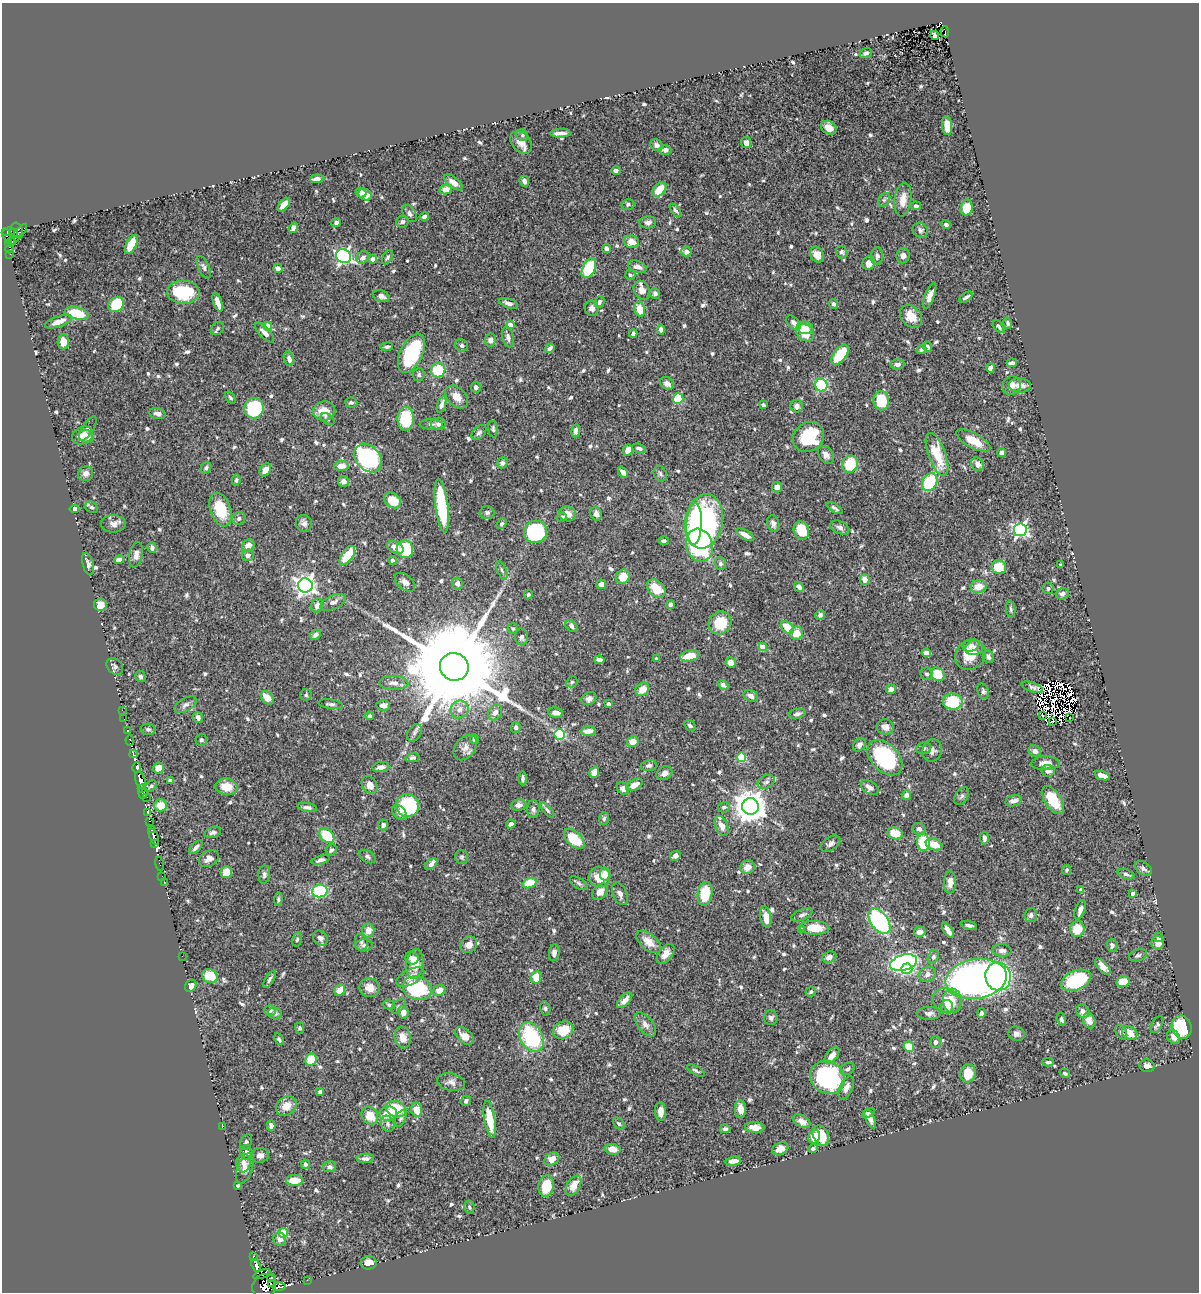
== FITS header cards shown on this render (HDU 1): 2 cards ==
NAXIS1  =                 1197
NAXIS2  =                 1290

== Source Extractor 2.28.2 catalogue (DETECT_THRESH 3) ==
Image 1197 x 1290 px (HDU 1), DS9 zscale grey, 1 PNG px = 1 image px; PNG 1201 x 1294 px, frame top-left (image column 1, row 1290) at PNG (2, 3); each listed source drawn as its Kron ellipse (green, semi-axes under 4 px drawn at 4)
Background 0.57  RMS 0.014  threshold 0.0406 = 3 sigma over >= 5 px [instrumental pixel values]
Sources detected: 761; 20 with non-positive FLUX_AUTO (blend fragments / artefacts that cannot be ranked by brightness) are neither listed nor drawn; of the other 741, the 500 brightest by FLUX_AUTO listed and drawn (241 fainter detections omitted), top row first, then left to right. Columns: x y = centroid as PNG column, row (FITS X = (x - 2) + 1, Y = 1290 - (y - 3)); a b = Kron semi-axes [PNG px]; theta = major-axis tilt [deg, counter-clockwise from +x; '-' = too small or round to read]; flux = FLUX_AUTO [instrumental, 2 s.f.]
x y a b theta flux
945 32 6 3 -85 9.3
935 35 4 4 - 2.6
866 53 6 5 - 2.7
947 126 9 5 -83 10
829 128 8 6 -30 11
560 133 10 3 3 5
522 135 6 5 - 2.1
521 142 13 9 -48 8.6
746 143 5 5 - 5.4
657 145 6 5 - 2.8
665 150 6 5 - 4.7
616 171 4 4 - 2.3
317 179 6 4 5 4
524 181 6 4 -67 3.9
453 182 11 5 -38 6.9
446 189 6 5 - 6.2
659 189 8 5 48 17
361 193 5 4 - 5.1
365 195 7 5 -34 7.6
884 200 7 5 55 2
903 200 17 8 83 10
628 204 6 5 - 2.1
284 205 8 4 50 8.8
916 206 5 4 - 2
967 207 8 6 83 18
676 210 8 4 -52 1.9
410 213 9 6 -59 3.3
424 216 5 3 - 3.6
336 222 5 4 - 2.4
402 222 6 5 - 2.3
648 222 8 6 3 3.4
946 225 5 4 - 2.3
293 228 5 4 - 5.5
16 230 7 6 - 51
920 230 8 7 - 2.8
9 232 6 3 14 220
14 233 4 3 - 55
18 234 14 3 49 120
6 235 7 3 -67 170
11 241 4 3 - 48
631 242 7 6 - 11
8 244 4 3 - 72
131 244 10 5 64 28
606 248 4 4 - 5.4
10 249 4 4 - 53
686 252 5 5 - 6
842 252 6 5 - 2.3
10 255 2 2 - 1.9
817 255 8 6 -57 7.3
344 256 8 6 -27 240
877 256 9 6 85 3.5
903 256 7 6 - 4.6
363 257 7 5 48 4.3
388 257 8 4 59 2
373 259 4 4 - 7.4
869 263 7 6 - 6.7
204 267 12 5 -64 3.1
637 267 9 5 -19 5.4
278 268 5 4 - 5.4
589 268 11 6 63 54
630 275 5 5 - 1.9
642 290 10 7 -63 5.8
183 292 16 11 -3 47
655 293 5 5 - 2.6
381 296 8 5 -18 4.4
930 296 14 4 69 6
966 297 7 3 33 2.1
218 302 10 4 -71 8
599 302 6 4 68 2.3
509 303 10 4 -19 4.3
116 304 8 7 - 44
833 304 5 4 - 2.9
592 308 7 7 - 3.3
640 309 7 5 -78 18
77 313 12 6 -15 32
911 316 13 9 -48 13
59 322 14 5 20 7.1
794 323 9 5 -44 4.7
1008 323 5 4 - 2.1
510 325 4 4 - 12
267 326 4 4 - 8.2
999 327 7 4 -54 2
805 328 8 6 -7 14
218 329 7 5 48 2
661 329 5 4 - 3.2
265 333 12 5 -46 5.9
805 333 10 8 -40 17
633 334 4 3 - 2.8
508 337 10 5 -75 3.9
490 340 6 5 - 3.3
63 341 8 5 88 9.2
462 345 6 6 - 2.3
387 347 6 4 6 2.3
927 347 5 4 - 2.2
550 348 5 4 - 3
921 349 5 4 - 1.8
411 353 21 11 64 68
840 355 11 6 54 36
289 359 7 5 -72 4.2
1012 363 5 3 - 2.5
897 364 7 5 3 3.3
990 368 4 4 - 5.1
438 370 7 7 - 37
419 375 6 6 - 2
667 383 7 5 -36 5.1
821 385 6 6 - 54
1020 385 11 7 -3 8.6
1011 386 9 9 - 5.6
476 387 5 5 - 2.3
457 397 13 9 -45 8.5
230 398 6 4 -52 1.8
678 399 5 5 - 42
881 401 9 8 - 30
351 402 6 5 - 2.1
441 404 9 4 72 3.4
763 405 4 3 - 2
797 406 6 6 - 4.8
254 408 10 9 - 61
324 411 11 9 10 13
158 414 8 5 -12 3.6
328 419 8 5 -35 2
406 419 12 8 89 52
431 424 12 5 -3 2.7
438 424 7 6 - 3.3
88 428 14 5 58 3.6
493 429 8 5 -85 2
576 431 6 4 82 3.6
479 432 9 5 44 2.5
82 436 11 8 29 13
86 436 7 6 - 9.1
808 437 16 14 41 58
973 441 19 7 -28 16
639 448 7 4 -18 2.4
628 450 6 4 60 5.5
1002 453 4 4 - 3.7
937 454 23 8 -70 29
826 455 10 6 -55 4.7
368 458 16 12 -48 140
502 463 5 5 - 2.8
850 464 8 7 - 33
978 464 7 6 - 5.9
341 466 7 5 3 7.6
206 468 6 4 51 2.1
265 470 7 5 53 8.4
623 472 6 4 -49 4.3
86 474 7 7 - 4.8
660 474 8 6 -66 2.2
236 480 6 4 83 1.8
343 482 5 5 - 4.4
930 482 9 7 62 54
777 487 5 5 - 4.4
393 500 9 7 -37 17
442 506 27 6 -83 64
91 507 6 5 - 2.4
834 508 9 3 -32 2.4
74 509 4 4 - 4.3
220 510 17 10 -71 29
487 513 7 6 - 2.4
567 514 8 7 - 7.4
596 514 7 5 -63 4.4
562 517 5 4 - 2.4
239 518 7 6 - 2.7
704 521 27 19 80 220
304 523 8 8 - 3.5
773 523 8 6 -74 3.2
113 524 12 9 -1 5.6
502 524 6 4 56 1.9
694 524 21 7 87 40
840 528 10 6 -27 3.5
1020 530 6 6 - 230
801 531 9 7 -71 24
535 532 11 11 - 99
745 535 10 4 -29 7.2
663 541 5 4 - 2.1
699 545 17 13 -73 110
248 546 7 5 45 8.1
395 547 8 6 -28 6
152 548 5 4 - 3.3
405 549 9 8 - 38
136 555 13 6 79 5.6
248 555 6 5 - 3.4
347 555 11 5 54 23
119 560 5 4 - 5.8
392 560 4 4 - 2.1
720 563 6 5 - 2.2
88 564 11 5 -76 3.2
1061 565 4 3 - 2.6
999 567 7 6 - 24
502 570 10 4 -67 2.3
623 577 8 6 54 15
865 579 5 5 - 7
405 582 12 7 -40 4.1
457 583 6 5 - 4.4
601 584 5 4 - 4
305 585 7 7 - 510
799 587 5 4 - 4.2
979 587 8 6 13 12
1048 588 5 5 - 2.1
656 589 10 7 -43 19
1062 594 6 5 - 2.8
528 595 5 4 - 1.9
333 602 13 7 24 4.9
670 604 4 3 - 2.6
100 605 6 6 - 11
317 606 7 5 71 5.4
1011 609 8 4 -84 1.9
820 615 5 4 - 2.3
720 623 12 11 - 26
571 626 7 5 -44 3.2
788 628 7 5 -44 20
513 629 5 5 - 1.9
797 633 6 6 - 12
315 635 6 4 31 3.5
521 637 8 6 -85 2.9
971 645 8 6 16 3.3
763 647 4 4 - 17
974 648 9 7 9 3.9
926 653 4 4 - 4.7
970 655 16 14 44 20
690 656 10 5 12 17
988 657 7 5 -67 2.7
656 659 4 3 - 2.2
599 660 5 4 - 3.4
731 663 5 5 - 8.5
115 666 9 7 -47 2.7
454 667 14 13 - 30000
927 674 6 6 - 2.3
938 674 7 6 - 21
140 677 5 5 - 2.3
572 682 6 5 - 1.8
394 683 14 7 -1 5.7
723 685 6 4 -42 4.6
1032 687 11 4 -19 2.5
642 689 7 6 - 11
891 689 5 4 - 4.9
983 691 8 5 -69 2.3
306 695 5 5 - 2
751 696 7 5 -23 5
267 698 7 5 -45 12
589 699 8 6 29 3.9
953 702 9 8 - 54
331 704 12 4 -7 2.7
608 704 4 3 - 2.6
185 705 12 6 31 3.6
383 705 7 5 -4 4.5
460 709 9 8 - 6.9
122 710 2 2 - 7.1
495 712 8 6 59 5.2
555 713 7 5 -8 6.6
797 714 8 5 11 2.7
1042 715 3 2 - 2.4
370 716 4 4 - 1.8
198 717 5 4 - 4.1
1069 718 2 2 - 2.6
124 719 3 2 - 3.6
1052 721 3 2 - 1.9
690 726 6 4 -28 2.4
516 727 5 5 - 3.1
885 727 8 7 - 5.4
148 729 7 5 -2 2
127 731 3 3 - 19
588 731 7 5 4 8.4
414 733 9 6 56 2.5
559 734 5 5 - 78
474 739 5 4 - 2
130 740 5 3 - 65
201 740 6 6 - 1.9
633 742 6 5 - 10
859 745 7 5 51 4.3
465 748 14 9 52 5.7
924 748 7 6 - 2.4
932 751 11 9 73 4.5
1035 751 6 5 - 4.1
134 754 4 2 - 59
742 757 5 4 - 38
412 758 7 4 12 2
885 758 20 13 -46 96
1046 763 14 7 0 8.4
649 765 8 5 12 2.6
137 767 5 3 - 420
381 767 8 5 7 4.7
158 768 6 5 - 7.3
1048 771 6 6 - 4.3
594 772 5 5 - 11
664 773 8 6 29 3.9
1102 776 8 4 -19 9.5
523 778 7 4 -89 2.4
140 780 9 5 -70 1500
170 780 4 3 - 2.5
766 782 9 6 26 3
370 785 9 7 -59 6.8
634 785 9 5 28 8.2
151 786 7 4 44 1.8
226 787 11 8 -7 15
870 787 10 6 -33 5.5
141 788 3 3 - 99
623 788 7 5 -43 3.9
143 793 5 4 - 270
906 795 5 4 - 4.3
962 796 10 6 55 2.4
147 797 3 2 - 29
1053 800 16 8 -56 25
1014 801 8 5 15 4.7
161 805 6 6 - 14
408 805 11 11 - 85
519 805 8 5 7 3.7
750 806 8 8 - 1600
307 807 9 4 -9 2.7
724 807 6 5 - 2.6
533 809 9 6 88 2.5
547 810 10 4 -48 2
147 812 3 2 - 61
400 813 8 6 -47 4.3
604 818 6 5 - 1.9
149 821 3 2 - 38
511 824 4 4 - 4.1
383 825 5 5 - 2.8
722 826 10 6 -66 6.3
919 829 6 6 - 2.7
152 830 3 3 - 180
213 832 8 5 18 2.5
895 833 7 6 - 18
327 836 8 6 -46 36
154 837 9 3 -66 270
984 838 6 4 -86 3.2
574 839 12 7 -44 30
923 842 8 6 -87 41
155 844 3 2 - 160
830 844 11 6 32 3.5
934 844 9 5 -23 14
196 847 8 4 46 3.1
331 850 6 5 - 2.6
367 856 9 5 -32 2.4
675 856 6 4 28 5.2
462 857 7 6 - 1.8
209 858 11 8 31 4.8
321 860 9 4 17 2.8
160 864 7 3 -77 11
431 864 7 4 39 3.3
747 867 7 6 - 8.7
1143 868 9 6 -37 2.9
1067 870 5 4 - 2
226 872 6 5 - 12
264 874 9 5 85 2.6
605 874 7 5 -80 6.8
1126 874 9 4 -20 2.3
162 876 2 2 - 6
599 877 11 10 - 15
164 882 2 2 - 10
950 882 11 6 90 6.5
529 883 7 5 19 25
579 883 10 5 -32 2.3
1081 890 4 3 - 2.9
320 891 8 6 5 59
600 892 9 6 46 7.9
1133 893 4 3 - 3
620 894 12 6 -67 4.7
705 894 12 7 80 33
278 899 7 4 86 1.9
1080 910 10 5 70 4.7
802 915 11 5 23 3.1
1031 915 7 6 - 2.5
766 917 11 5 -79 10
879 921 14 8 -54 120
969 925 8 3 -14 2.5
815 928 14 7 -3 19
801 929 4 3 - 2.6
1077 929 8 7 - 16
948 930 9 4 -56 7.2
368 931 7 6 - 7.3
920 932 6 5 - 5.5
1159 937 5 4 - 2.5
320 938 8 6 -45 4.4
297 939 7 4 77 1.8
361 942 9 6 -82 2.7
649 942 15 8 -40 12
1158 943 7 6 - 5.5
364 945 8 6 -1 2.7
469 945 9 8 - 7.2
1112 945 7 5 -86 2.4
1002 950 9 6 -5 4.1
554 953 8 5 84 4.2
666 954 11 6 52 8.6
1138 955 9 6 20 2.2
182 956 2 2 - 92
829 957 7 5 21 4.4
933 957 7 5 62 2.1
412 958 7 6 - 5.9
903 963 14 8 16 240
415 964 15 8 83 15
1103 966 10 4 -46 6.8
907 969 6 5 - 49
927 974 8 7 - 4.9
210 976 8 6 -26 27
998 976 14 12 -76 250
410 977 15 7 27 9.5
536 977 6 5 - 17
270 979 10 4 57 2.5
976 979 31 20 9 450
1076 980 15 9 24 66
1123 981 7 5 13 16
191 986 6 5 - 6.3
370 988 10 9 - 9.9
417 988 15 11 -20 69
340 990 6 5 - 11
439 990 6 5 - 8.9
811 992 5 4 - 1.9
625 1000 10 5 46 6.7
947 1001 15 12 -25 17
952 1001 12 9 -86 8.7
389 1005 6 5 - 1.9
398 1006 9 5 45 2.2
947 1007 6 6 - 5.8
545 1008 7 5 -76 1.8
270 1010 6 5 - 2
1083 1011 7 6 - 4.8
403 1012 6 5 - 8.2
275 1013 7 6 - 2.6
929 1013 12 6 1 3.7
981 1013 5 4 - 1.9
771 1018 7 6 - 2.8
1061 1019 7 4 -75 2.6
1089 1021 8 6 -69 7.7
645 1024 14 7 -51 5.9
1157 1025 9 5 59 2.6
1182 1027 12 9 -72 49
300 1028 5 4 - 1.9
563 1030 10 8 25 20
1121 1032 8 5 -58 2.2
1130 1033 8 6 -34 12
1016 1034 8 7 - 3.9
465 1036 11 6 -42 10
403 1037 11 8 -76 9.5
531 1037 16 11 -61 75
1173 1037 8 6 -54 6.2
279 1039 6 4 -62 1.9
935 1042 6 5 - 2.7
909 1047 5 5 - 24
832 1055 9 5 51 7.9
311 1060 6 5 - 24
1048 1062 6 3 0 1.9
1147 1066 7 6 - 4.6
847 1069 8 5 25 2.3
696 1070 10 4 -29 2
968 1073 9 7 79 16
1065 1073 5 4 - 1.9
827 1077 18 16 -32 110
451 1082 14 8 -11 5.1
846 1088 12 6 66 5.5
320 1092 4 3 - 2.4
466 1101 5 5 - 2.2
286 1106 11 9 39 11
396 1109 10 8 -18 33
740 1109 9 5 -87 9.2
417 1110 7 5 -81 14
660 1112 9 5 -86 5.9
868 1113 7 4 28 2.1
388 1114 9 7 14 18
370 1116 9 8 - 14
401 1118 9 5 64 2.1
490 1119 18 5 -80 27
870 1119 10 4 -66 4.9
802 1121 9 6 -30 6.5
388 1124 8 6 -70 3.1
619 1124 7 5 -47 1.9
271 1126 5 4 - 3.7
222 1127 3 2 - 7.1
755 1127 10 5 -6 11
725 1129 5 4 - 2.2
821 1135 10 7 -64 26
814 1137 7 6 - 13
246 1142 8 5 62 2.3
813 1148 5 4 - 2.3
613 1149 8 5 -12 7.9
780 1149 8 6 26 6.6
247 1153 7 6 - 4.5
260 1155 8 7 - 5
365 1158 8 5 3 3.3
552 1159 8 6 32 9.3
733 1161 8 4 8 6
243 1163 9 7 85 5.8
305 1164 4 4 - 2
330 1167 7 5 11 2.6
245 1168 16 7 71 8.4
295 1180 8 5 2 13
237 1186 4 3 - 2.1
546 1186 11 7 80 22
573 1186 11 6 62 9.9
469 1207 6 5 - 2.1
283 1233 5 4 - 36
280 1239 6 6 - 5.7
253 1257 3 3 - 47
369 1263 8 6 -2 7.3
256 1265 7 4 -72 420
262 1274 9 3 19 43
271 1278 4 4 - 150
307 1280 2 2 - 6.9
271 1284 2 2 - 10
264 1286 13 11 45 40
279 1287 7 3 1 100
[241 fainter detections neither listed nor drawn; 20 non-positive-flux detections neither listed nor drawn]